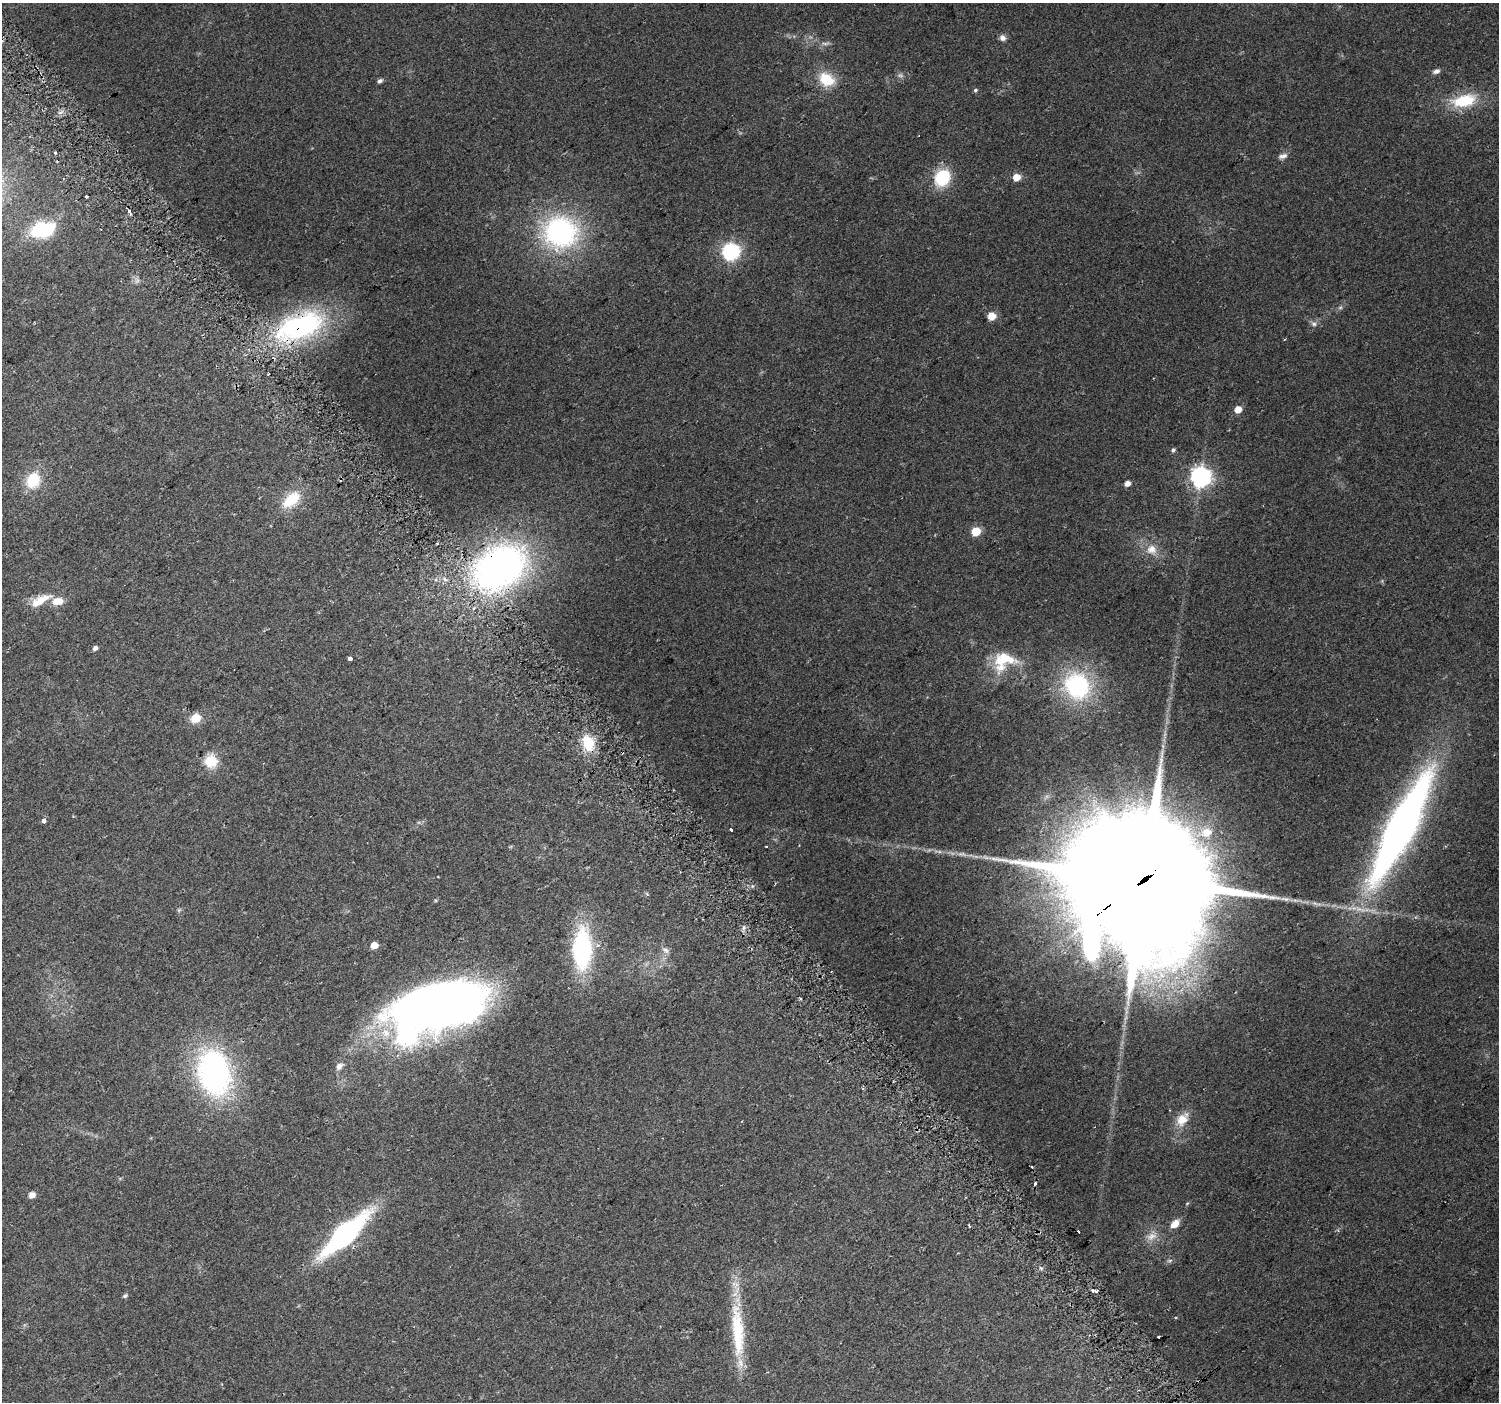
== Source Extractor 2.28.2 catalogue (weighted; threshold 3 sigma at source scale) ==
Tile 11 of 4 x 4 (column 3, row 3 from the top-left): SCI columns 3027-4523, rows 1623-3022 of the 6047 x 5984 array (HDU 1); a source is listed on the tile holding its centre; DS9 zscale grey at full resolution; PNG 1501 x 1404 px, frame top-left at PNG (2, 3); no overlay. Shown black and unused: <1% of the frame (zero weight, under 2 of 3 exposures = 2% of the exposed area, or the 3 px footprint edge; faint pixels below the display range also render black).
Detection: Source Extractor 2.28.2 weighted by HDU 2 'WHT'; one run over the whole footprint, this tile lists its part. Background 0.0578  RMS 0.011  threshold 0.0499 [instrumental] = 3 sigma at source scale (4.5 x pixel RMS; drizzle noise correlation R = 1.50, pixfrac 1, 0.0396/0.0396 arcsec/px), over >= 5 px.
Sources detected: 81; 1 too faint to see at this stretch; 3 inside a brighter object's white glare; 3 cosmic-ray / hot-pixel residue — not listed; the other 74 listed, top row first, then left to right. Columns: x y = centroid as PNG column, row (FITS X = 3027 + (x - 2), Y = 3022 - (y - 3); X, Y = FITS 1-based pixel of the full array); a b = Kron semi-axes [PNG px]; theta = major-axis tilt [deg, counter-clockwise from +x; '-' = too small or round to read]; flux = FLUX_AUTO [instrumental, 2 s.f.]
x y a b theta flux
1002 38 8 7 - 4.5
825 43 13 4 3 3.3
1436 71 9 6 22 4
826 79 20 15 -30 31
380 81 6 4 33 3.1
975 90 5 4 - 1.6
1464 101 28 14 14 46
55 153 3 3 - 1.5
1283 156 13 6 17 4.8
1016 177 5 5 - 24
942 178 17 14 55 51
86 197 3 3 - 3.4
129 211 4 3 - 21
43 229 26 15 15 75
560 232 33 31 -3 200
731 251 7 7 - 270
137 280 8 7 - 3.4
1340 307 6 4 1 1.8
992 316 5 5 - 22
1314 324 8 6 -15 3.3
300 326 71 35 21 200
1284 339 3 2 - 1.3
1238 409 5 5 - 13
1173 450 5 4 - 2.3
1201 477 8 8 - 500
33 480 14 11 59 41
1127 483 5 4 - 7.7
291 500 25 14 42 33
976 531 6 5 - 38
1152 549 16 14 -37 15
500 567 51 36 34 470
40 600 28 9 28 21
58 601 14 9 8 13
95 648 5 4 - 4.7
350 658 4 3 - 17
1004 661 35 25 27 49
1077 686 30 27 -50 120
195 718 8 7 - 22
588 743 19 13 -69 30
211 761 16 15 - 22
44 821 6 4 -56 3.3
1401 827 113 23 63 630
731 830 3 3 - 7.4
1206 832 22 15 10 28
766 846 3 2 - 1.4
1144 879 69 34 36 83000
647 894 6 4 -45 1.4
1285 899 14 6 -6 6.1
179 910 7 4 45 1.6
744 928 8 4 82 2.5
374 945 5 5 - 14
582 949 38 18 89 150
666 950 11 7 -30 4.9
451 998 59 41 -16 530
800 999 3 3 - 3.1
386 1033 15 12 -39 19
339 1066 11 7 39 5.9
214 1073 42 29 -76 300
863 1089 4 3 - 1.4
1182 1119 19 13 51 18
1031 1167 3 2 - 2.1
1035 1183 3 3 - 5.8
32 1195 6 5 - 7.9
1175 1224 11 7 39 11
969 1225 4 3 - 3.7
1078 1232 3 3 - 10
345 1234 47 14 43 240
1151 1236 16 10 15 10
1169 1261 6 4 18 1.9
1093 1290 4 3 - 2.5
1096 1291 3 3 - 3
125 1296 7 5 36 2
737 1330 73 17 -85 73
1158 1337 3 3 - 2.8
Overlapping masked pixels (flux is a lower limit): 3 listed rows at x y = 300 326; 500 567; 1144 879